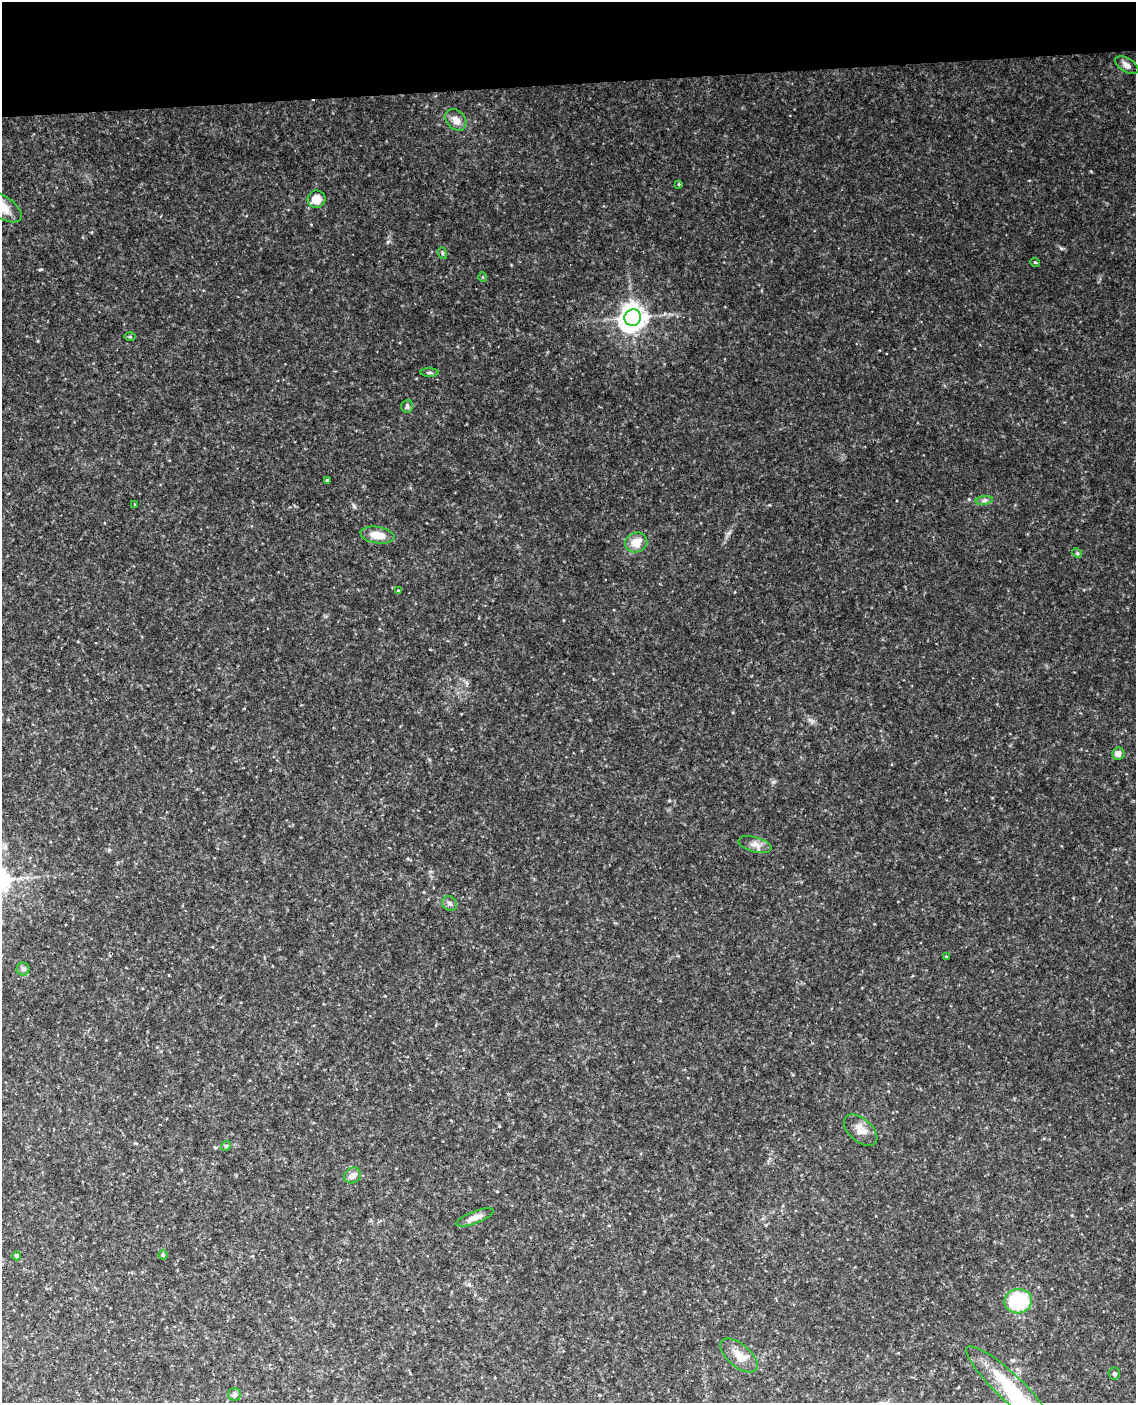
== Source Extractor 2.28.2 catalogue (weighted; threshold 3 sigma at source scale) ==
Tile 3 of 4 x 3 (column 3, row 1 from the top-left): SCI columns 2329-3462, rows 3043-4443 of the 4653 x 4581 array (HDU 1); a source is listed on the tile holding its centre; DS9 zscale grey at full resolution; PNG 1138 x 1405 px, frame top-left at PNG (2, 2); each listed source drawn as its Kron ellipse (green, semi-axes under 4 px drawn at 4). Shown black and unused: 6% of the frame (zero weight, under 3 of 4 exposures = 6% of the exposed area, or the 3 px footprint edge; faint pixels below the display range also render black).
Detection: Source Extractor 2.28.2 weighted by HDU 2 'WHT'; one run over the whole footprint, this tile lists its part. Background 0.11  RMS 0.0098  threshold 0.0442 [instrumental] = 3 sigma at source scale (4.5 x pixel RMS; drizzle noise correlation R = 1.50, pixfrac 1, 0.05/0.05 arcsec/px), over >= 5 px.
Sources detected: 35; all 35 listed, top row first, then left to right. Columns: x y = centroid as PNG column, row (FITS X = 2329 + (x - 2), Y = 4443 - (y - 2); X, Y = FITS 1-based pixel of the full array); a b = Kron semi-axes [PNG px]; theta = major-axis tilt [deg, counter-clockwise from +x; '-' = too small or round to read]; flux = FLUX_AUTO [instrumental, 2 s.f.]
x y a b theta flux
1127 65 13 7 -30 4.7
456 120 12 9 -47 7.8
679 184 4 3 - 0.86
316 199 9 8 - 12
2 207 22 11 -33 15
442 253 6 3 -72 1.3
1035 262 5 3 - 0.76
483 277 5 3 - 0.95
633 318 8 8 - 930
130 337 6 4 -1 1.1
429 373 9 4 -1 1.7
407 406 6 5 - 2
328 480 3 3 - 2.1
984 500 9 4 8 2.5
135 505 3 3 - 0.8
377 535 17 8 -8 14
636 543 11 10 - 13
1077 553 5 4 - 1.2
398 591 3 3 - 1.8
1118 754 6 6 - 5.1
755 845 17 7 -15 6.2
449 903 8 7 - 2.9
946 956 3 2 - 0.61
23 969 6 6 - 2.1
861 1130 20 11 -41 9.7
226 1146 5 4 - 1.2
353 1175 9 7 34 4.8
475 1217 20 6 21 6.9
163 1255 4 4 - 1.8
17 1256 4 4 - 3.3
1018 1301 14 12 8 68
739 1356 22 11 -40 12
1114 1374 6 6 - 2.2
1009 1387 57 13 -43 45
234 1395 6 6 - 2.9
Isophote crosses this tile's border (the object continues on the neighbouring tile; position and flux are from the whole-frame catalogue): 1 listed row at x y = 2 207
Unlisted compact peaks at least as high as the median listed source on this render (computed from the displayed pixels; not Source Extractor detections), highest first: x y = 354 506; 41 269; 388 242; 1091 171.